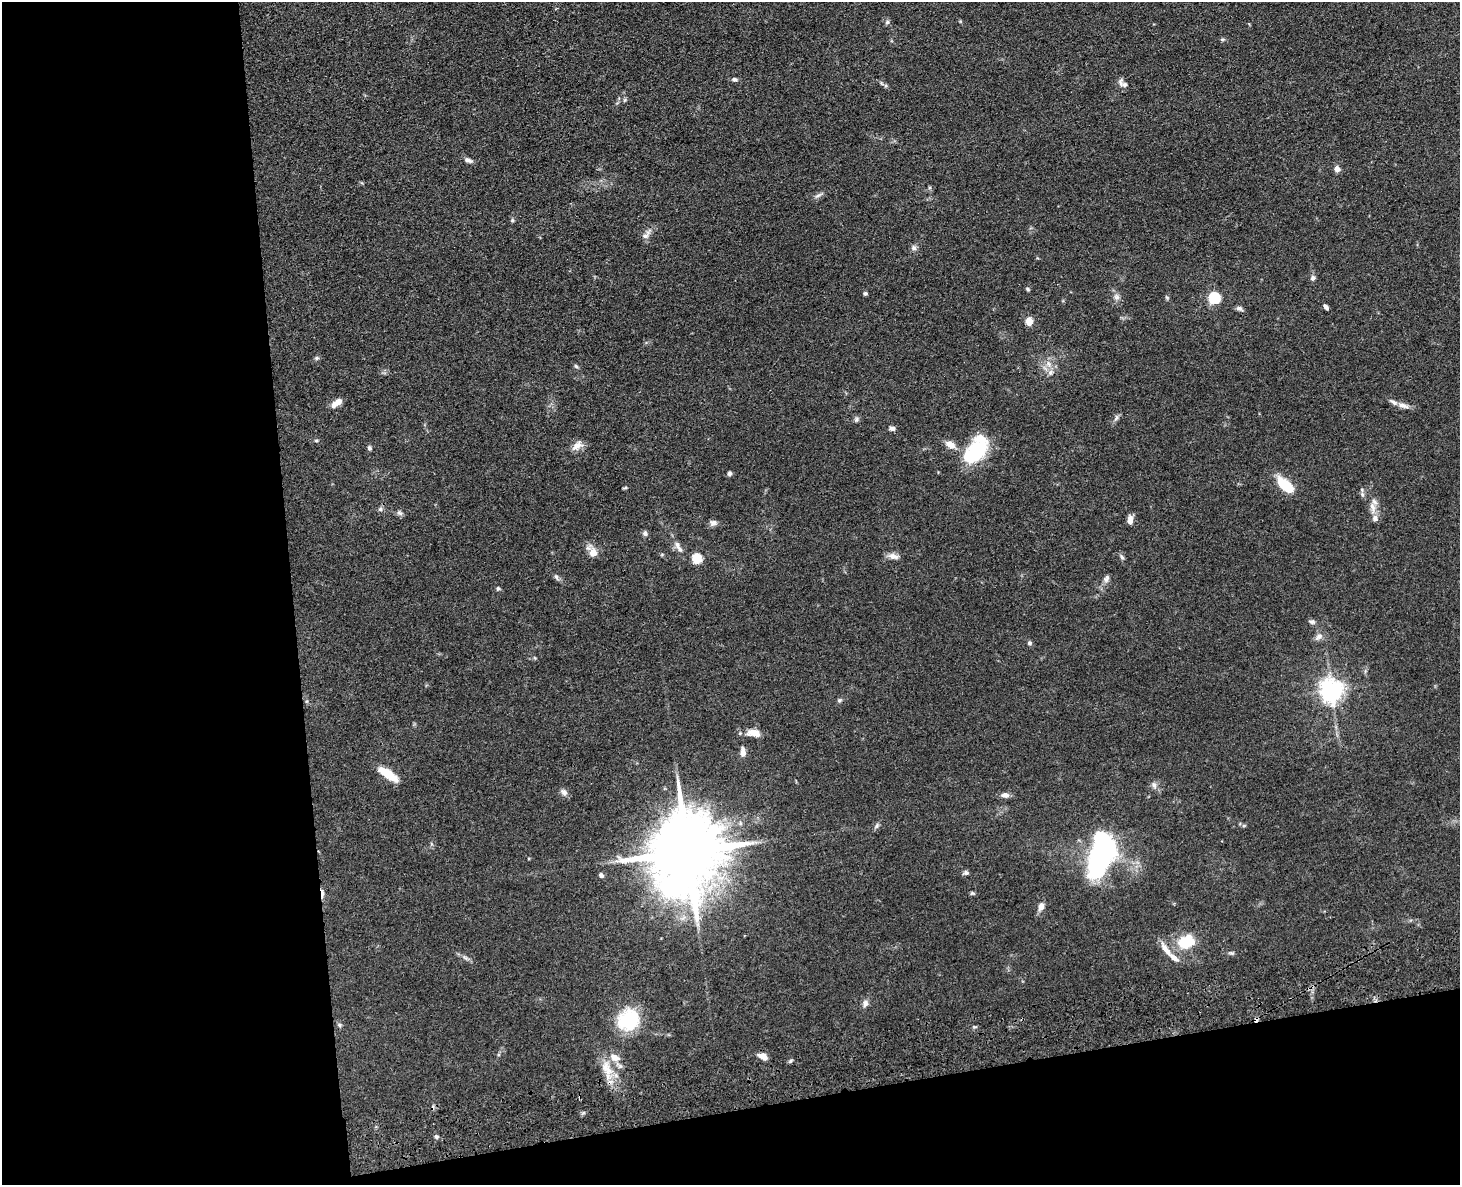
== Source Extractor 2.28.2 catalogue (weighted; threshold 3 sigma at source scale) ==
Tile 10 of 3 x 4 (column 1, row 4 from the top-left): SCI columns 270-1727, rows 117-1299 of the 4800 x 4963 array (HDU 1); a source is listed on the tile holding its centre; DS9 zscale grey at full resolution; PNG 1462 x 1187 px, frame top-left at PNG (2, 2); no overlay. Shown black and unused: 27% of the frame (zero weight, under 3 of 4 exposures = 6% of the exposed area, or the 3 px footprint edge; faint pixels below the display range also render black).
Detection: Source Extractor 2.28.2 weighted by HDU 2 'WHT'; one run over the whole footprint, this tile lists its part. Background 0.0683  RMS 0.0059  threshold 0.0265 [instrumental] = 3 sigma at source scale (4.5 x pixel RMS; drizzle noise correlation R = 1.50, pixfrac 1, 0.05/0.05 arcsec/px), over >= 5 px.
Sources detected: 89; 3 inside a brighter object's white glare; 3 cosmic-ray / hot-pixel residue — not listed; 4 inside a brighter listed object's ellipse — not listed separately; the other 79 listed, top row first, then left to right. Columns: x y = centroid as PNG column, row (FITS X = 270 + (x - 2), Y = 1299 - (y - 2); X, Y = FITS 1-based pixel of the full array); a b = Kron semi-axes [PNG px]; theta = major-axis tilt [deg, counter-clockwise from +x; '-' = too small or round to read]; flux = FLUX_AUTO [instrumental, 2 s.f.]
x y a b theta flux
887 22 6 5 - 1.1
1222 40 5 5 - 0.83
734 80 7 5 -13 1.4
1125 85 10 7 -12 2.5
625 100 6 4 88 0.79
468 160 11 5 -19 2
1337 169 8 6 -81 2.8
818 195 9 5 24 1.6
512 220 6 5 - 0.85
645 236 11 7 14 2.5
914 248 8 7 - 1.8
1313 278 6 5 - 1.7
1028 289 5 4 - 0.86
865 293 5 4 - 0.98
1117 297 8 8 - 2.2
1214 298 5 5 - 60
1326 307 8 4 -50 1.6
1239 308 9 5 -25 1.7
1029 321 9 8 - 4.5
316 358 6 5 - 1
1049 364 9 6 -72 2.7
576 366 6 5 - 0.94
1050 373 8 6 75 2.3
337 402 12 6 37 5.4
1403 405 17 6 -14 3.6
1116 418 9 5 71 1.5
856 419 7 6 - 1.3
892 428 7 5 -1 2
316 441 5 3 - 0.7
577 445 17 9 34 4.5
950 445 12 8 -34 5.1
369 448 6 5 - 1.2
976 451 31 19 64 37
729 473 5 5 - 1.4
1286 485 19 9 -42 19
625 488 7 3 13 0.64
1362 494 6 5 - 1.2
1372 508 19 7 -81 4.9
380 509 6 6 - 1.2
399 513 9 6 -40 1.5
1130 520 10 6 90 3.6
713 523 10 8 12 2.2
645 533 7 6 - 1.5
678 547 21 7 -60 3.8
593 552 14 8 -53 6.5
893 556 14 7 -12 3.2
1122 557 8 5 -59 1.2
696 558 5 5 - 34
556 577 8 5 -61 1.4
1106 579 10 7 51 2
498 588 6 5 - 0.87
1312 622 9 6 -2 1.5
1319 637 12 7 40 2.7
1029 643 6 5 - 1.1
1331 691 8 7 - 420
839 700 7 5 21 0.98
754 733 16 8 -8 6.8
743 752 10 6 -89 3.7
388 774 23 8 -35 13
1154 785 9 6 -71 2.1
564 792 11 7 -39 2.3
1005 795 10 7 -6 2.7
877 826 8 5 71 1.3
687 852 22 18 87 7700
1100 857 31 15 62 150
966 873 7 6 - 1.3
601 875 6 5 - 1.6
972 893 6 5 - 0.82
1041 907 10 6 73 3.3
1184 943 17 14 -67 13
1166 950 23 7 -54 5.8
1232 953 7 5 -10 1
465 958 10 5 -39 1.7
865 1003 9 8 - 2.4
629 1020 25 22 45 30
339 1025 6 5 - 0.97
763 1056 12 6 -22 3.7
606 1067 18 14 -86 10
436 1137 5 5 - 1.1
Overlapping masked pixels (flux is a lower limit): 1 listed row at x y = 606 1067